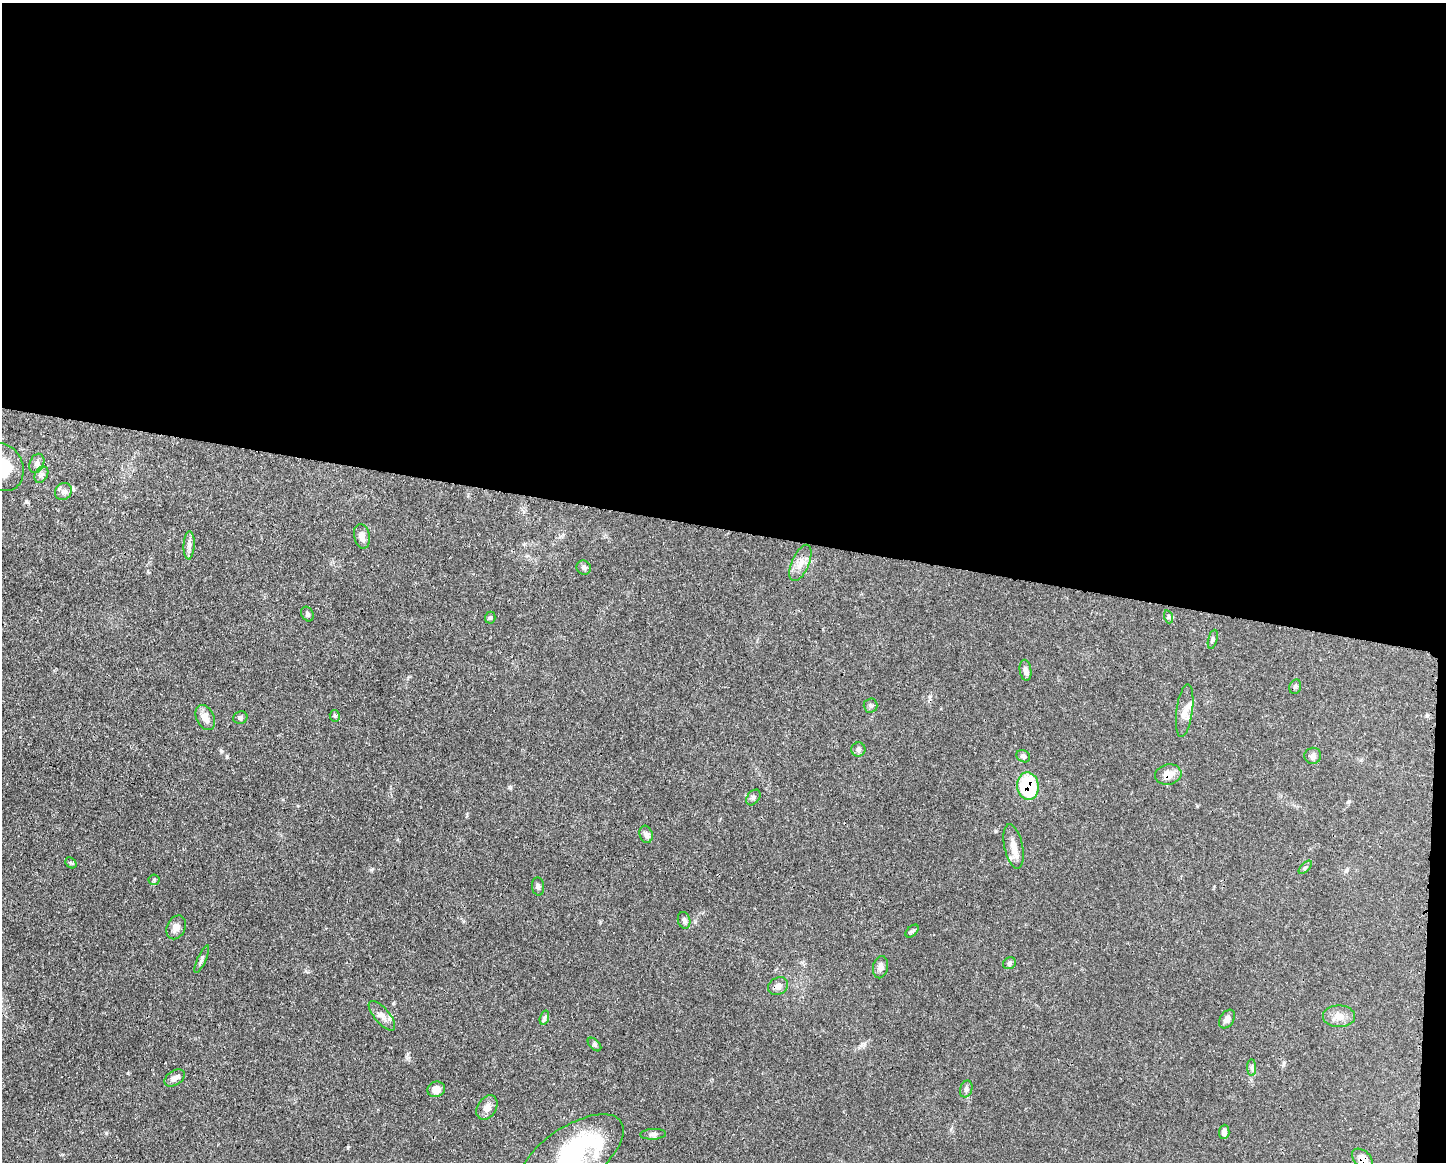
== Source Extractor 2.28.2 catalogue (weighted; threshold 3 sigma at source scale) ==
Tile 3 of 3 x 4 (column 3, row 1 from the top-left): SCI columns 3007-4450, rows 3482-4641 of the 4678 x 4645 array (HDU 1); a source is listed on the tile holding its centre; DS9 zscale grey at full resolution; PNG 1448 x 1164 px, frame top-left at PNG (2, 3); each listed source drawn as its Kron ellipse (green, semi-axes under 4 px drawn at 4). Shown black and unused: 46% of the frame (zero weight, under 3 of 4 exposures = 1% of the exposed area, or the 3 px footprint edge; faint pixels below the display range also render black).
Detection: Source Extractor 2.28.2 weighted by HDU 2 'WHT'; one run over the whole footprint, this tile lists its part. Background 0.0581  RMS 0.0033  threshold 0.015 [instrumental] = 3 sigma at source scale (4.5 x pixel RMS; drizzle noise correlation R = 1.50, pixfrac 1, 0.05/0.05 arcsec/px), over >= 5 px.
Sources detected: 56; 1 inside a brighter object's white glare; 1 cosmic-ray / hot-pixel residue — neither listed nor drawn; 2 inside a brighter listed object's ellipse — not listed separately; the other 52 listed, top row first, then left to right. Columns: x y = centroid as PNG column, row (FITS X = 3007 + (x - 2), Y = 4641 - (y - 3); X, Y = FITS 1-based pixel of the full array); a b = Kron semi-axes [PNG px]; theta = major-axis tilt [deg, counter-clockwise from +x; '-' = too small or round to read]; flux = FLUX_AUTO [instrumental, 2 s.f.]
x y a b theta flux
37 463 10 7 68 1.3
2 467 24 20 -66 12
41 475 9 6 59 1.1
63 491 9 8 - 1.3
362 536 12 8 -78 2.4
189 545 14 5 87 1.4
800 563 19 8 67 2.9
584 568 7 6 - 0.81
307 614 8 6 -65 0.81
1169 617 7 4 -72 0.56
490 618 6 5 - 0.49
1213 639 10 4 75 0.67
1026 670 11 6 -82 1.3
1295 687 7 5 74 0.7
870 706 7 7 - 0.75
1185 711 26 8 82 3.1
335 716 6 5 - 0.54
205 717 13 8 -64 2.7
240 718 7 6 - 0.76
858 749 7 7 - 0.83
1023 756 7 5 -32 0.93
1313 756 8 8 - 1.4
1168 775 13 10 11 3.4
1028 786 14 11 -82 23
753 797 9 6 52 0.8
646 834 9 6 -74 1.1
1014 846 23 9 -78 3.9
71 863 6 4 -41 0.46
1305 867 8 3 44 0.49
154 880 5 5 - 0.5
538 886 9 6 -84 0.85
684 920 8 6 -75 1
176 927 12 9 64 2
912 931 8 4 44 0.6
202 959 15 3 66 0.93
1009 963 7 5 35 0.68
880 967 11 7 77 1.6
778 986 10 8 28 1.7
382 1016 18 7 -49 2.3
1339 1016 16 11 0 3
544 1018 7 4 72 0.74
1227 1019 10 7 56 1.6
595 1044 8 5 -45 0.61
1252 1068 8 4 -89 0.75
175 1078 11 7 35 1.6
436 1089 9 7 17 3.1
966 1089 8 6 72 0.99
487 1107 13 9 60 2.3
1224 1132 7 5 86 1.2
653 1134 13 5 3 1
571 1156 61 28 35 48
1362 1159 12 8 -43 3.5
Overlapping masked pixels (flux is a lower limit): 3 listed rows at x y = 1168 775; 1028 786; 1362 1159
Isophote crosses this tile's border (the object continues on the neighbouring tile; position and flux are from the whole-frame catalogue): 3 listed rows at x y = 2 467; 571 1156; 1362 1159
Unlisted compact peaks at least as high as the median listed source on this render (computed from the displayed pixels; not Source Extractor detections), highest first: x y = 371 870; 221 751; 227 757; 106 1133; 348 1147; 509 787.